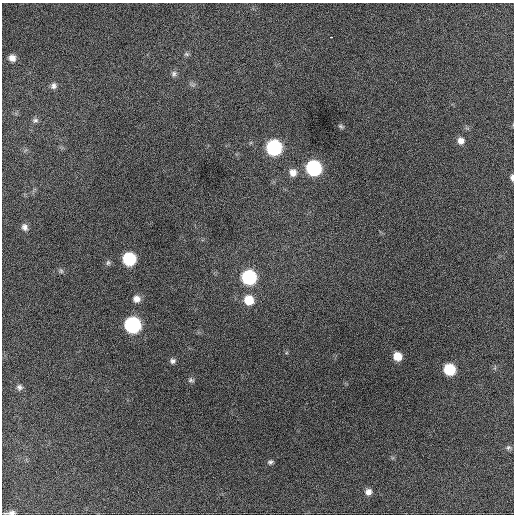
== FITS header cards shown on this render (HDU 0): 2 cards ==
NAXIS1  =                  512 / Axis length
NAXIS2  =                  512 / Axis length

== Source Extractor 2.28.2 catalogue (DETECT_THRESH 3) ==
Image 512 x 512 px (HDU 0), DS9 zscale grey, 1 PNG px = 1 image px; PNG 516 x 516 px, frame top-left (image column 1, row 512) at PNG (2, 3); no overlay
Background 838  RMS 22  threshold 67.3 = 3 sigma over >= 5 px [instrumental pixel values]
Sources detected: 29; all 29 listed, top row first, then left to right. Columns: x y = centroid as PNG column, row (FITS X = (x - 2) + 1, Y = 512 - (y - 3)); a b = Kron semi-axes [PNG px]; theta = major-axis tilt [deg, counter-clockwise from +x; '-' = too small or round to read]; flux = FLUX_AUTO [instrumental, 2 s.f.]
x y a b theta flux
331 37 3 2 - 7000
186 54 7 5 -3 3000
12 58 8 7 - 9200
174 74 9 7 75 4600
53 86 8 8 - 5500
35 120 9 6 17 4000
341 126 8 5 -37 2800
461 141 8 8 - 8900
274 147 9 9 - 200000
314 168 9 9 - 200000
293 172 10 10 - 12000
512 177 7 4 -90 4200
25 227 9 7 -63 6800
129 259 9 9 - 100000
108 263 7 6 - 3700
61 271 8 6 -74 3100
249 277 9 9 - 160000
137 299 9 8 - 9400
249 300 10 9 - 29000
132 325 9 9 - 250000
397 356 7 7 - 19000
173 361 7 6 - 4600
449 369 9 8 - 59000
191 380 7 6 - 3500
19 387 8 7 - 4500
508 447 7 6 - 3700
270 462 6 5 - 3400
368 492 7 7 - 7800
11 513 12 4 4 5800
At the frame edge (FLAGS 8, measured only in part): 2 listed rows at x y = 512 177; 11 513